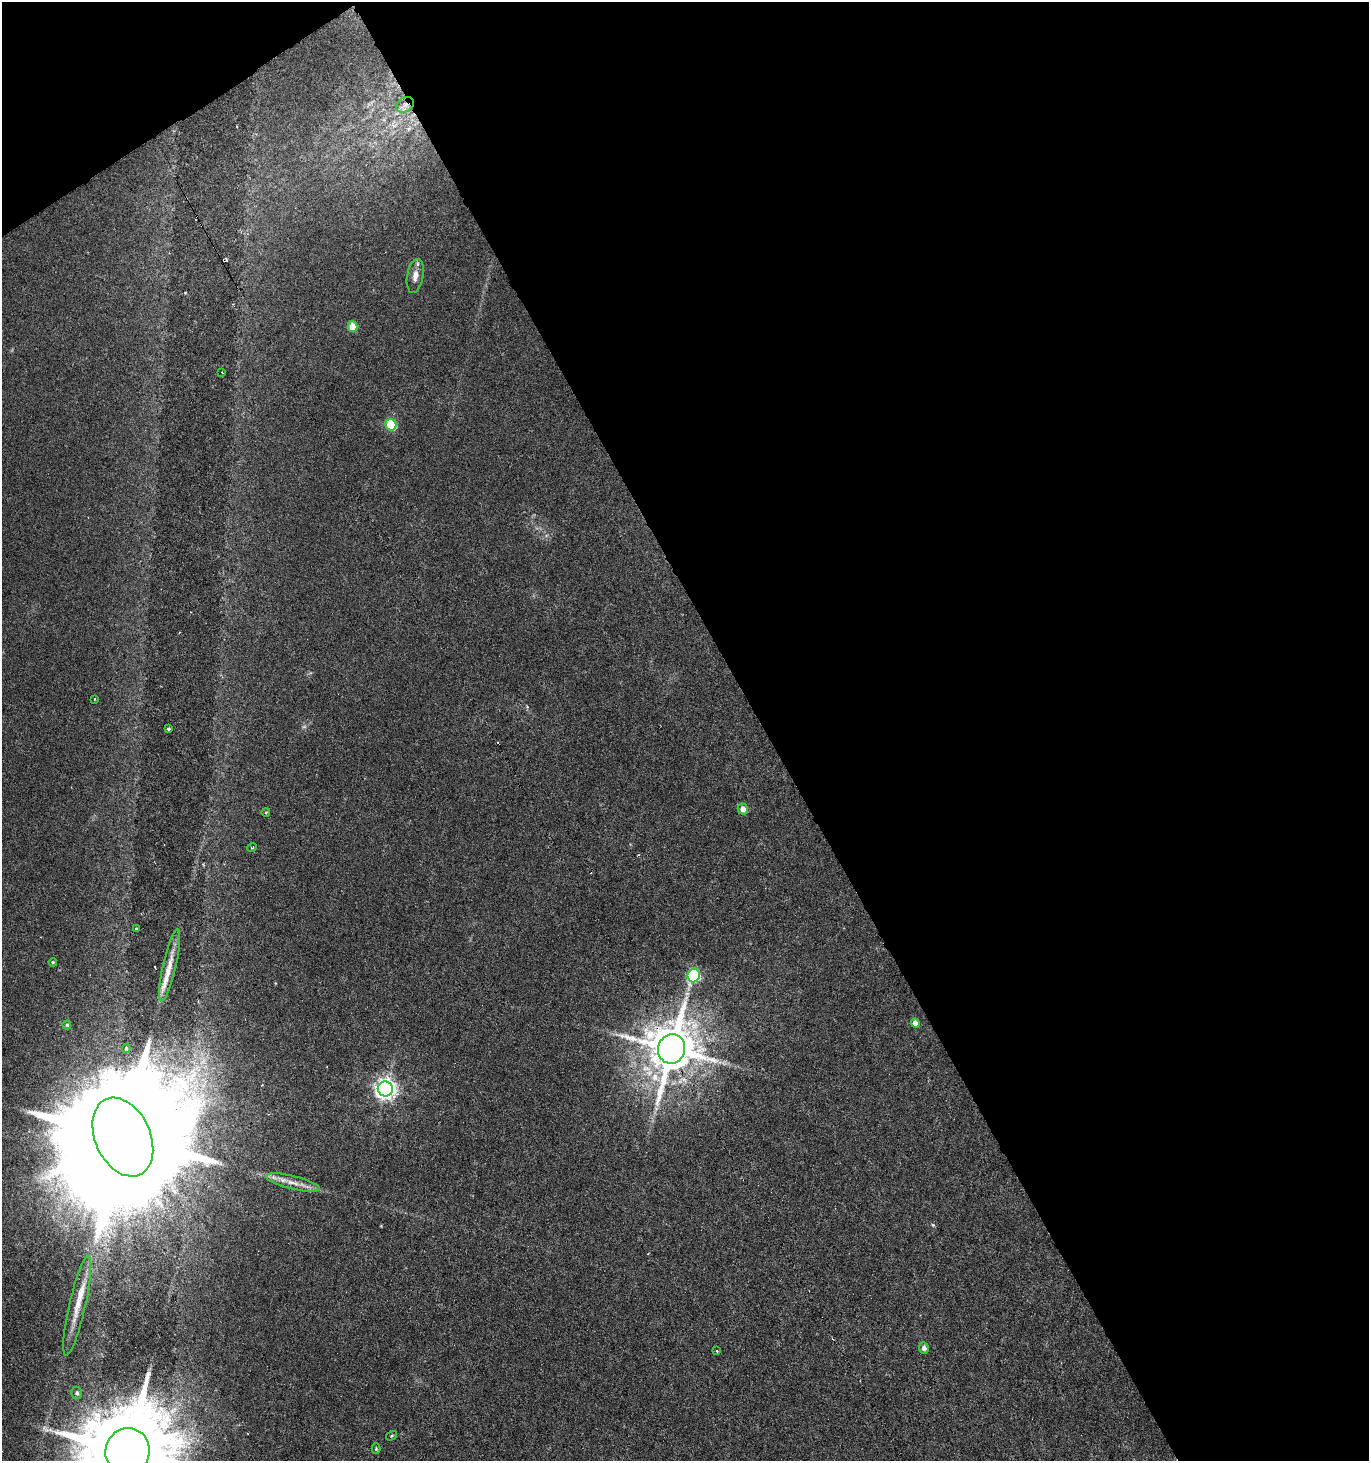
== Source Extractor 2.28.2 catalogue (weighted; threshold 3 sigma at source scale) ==
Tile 2 of 2 x 2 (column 2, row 1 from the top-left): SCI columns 1430-2796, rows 1460-2918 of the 2875 x 2918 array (HDU 1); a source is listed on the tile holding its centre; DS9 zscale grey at full resolution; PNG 1371 x 1463 px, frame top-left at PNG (2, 2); each listed source drawn as its Kron ellipse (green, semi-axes under 4 px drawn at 4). Shown black and unused: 46% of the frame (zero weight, under 3 of 6 exposures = <1% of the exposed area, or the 3 px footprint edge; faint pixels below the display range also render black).
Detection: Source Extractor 2.28.2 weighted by HDU 2 'WHT'; one run over the whole footprint, this tile lists its part. Background 0.00886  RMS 0.0018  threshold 0.00716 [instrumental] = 3 sigma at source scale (4.09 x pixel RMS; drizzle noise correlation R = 1.36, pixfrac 0.8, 0.0396/0.0396 arcsec/px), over >= 5 px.
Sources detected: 38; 1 too faint to see at this stretch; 7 cosmic-ray / hot-pixel residue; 1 long thin detection or spike segment (spike, bleed or trail) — neither listed nor drawn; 1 inside a brighter listed object's ellipse — not listed separately; the other 28 listed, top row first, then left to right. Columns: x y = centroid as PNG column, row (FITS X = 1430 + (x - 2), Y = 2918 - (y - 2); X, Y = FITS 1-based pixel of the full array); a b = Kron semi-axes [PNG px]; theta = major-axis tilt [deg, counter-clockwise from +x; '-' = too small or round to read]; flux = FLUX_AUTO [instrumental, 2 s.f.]
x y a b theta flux
405 105 9 7 30 0.89
415 276 17 8 80 1.3
352 327 5 5 - 3.2
222 373 3 2 - 0.12
391 425 6 5 - 8.7
94 699 3 3 - 0.14
168 729 3 3 - 0.66
743 809 5 5 - 1.1
266 812 4 3 - 0.13
252 847 5 3 - 0.15
136 928 3 2 - 0.21
53 962 4 3 - 0.17
170 965 37 6 77 2.4
694 975 7 6 - 18
915 1023 4 4 - 1.4
67 1025 4 4 - 0.29
126 1048 4 4 - 0.46
672 1049 15 13 74 830
385 1089 7 7 - 100
123 1137 41 27 -66 16000
293 1183 27 6 -13 2
77 1306 51 8 77 3.9
924 1348 5 5 - 0.62
717 1351 3 3 - 0.21
77 1393 6 5 - 0.42
391 1436 6 3 31 0.18
376 1449 5 4 - 0.21
127 1451 23 22 - 3500
Overlapping masked pixels (flux is a lower limit): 2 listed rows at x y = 405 105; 672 1049
Isophote crosses this tile's border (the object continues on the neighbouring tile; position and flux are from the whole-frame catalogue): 1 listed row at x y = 127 1451